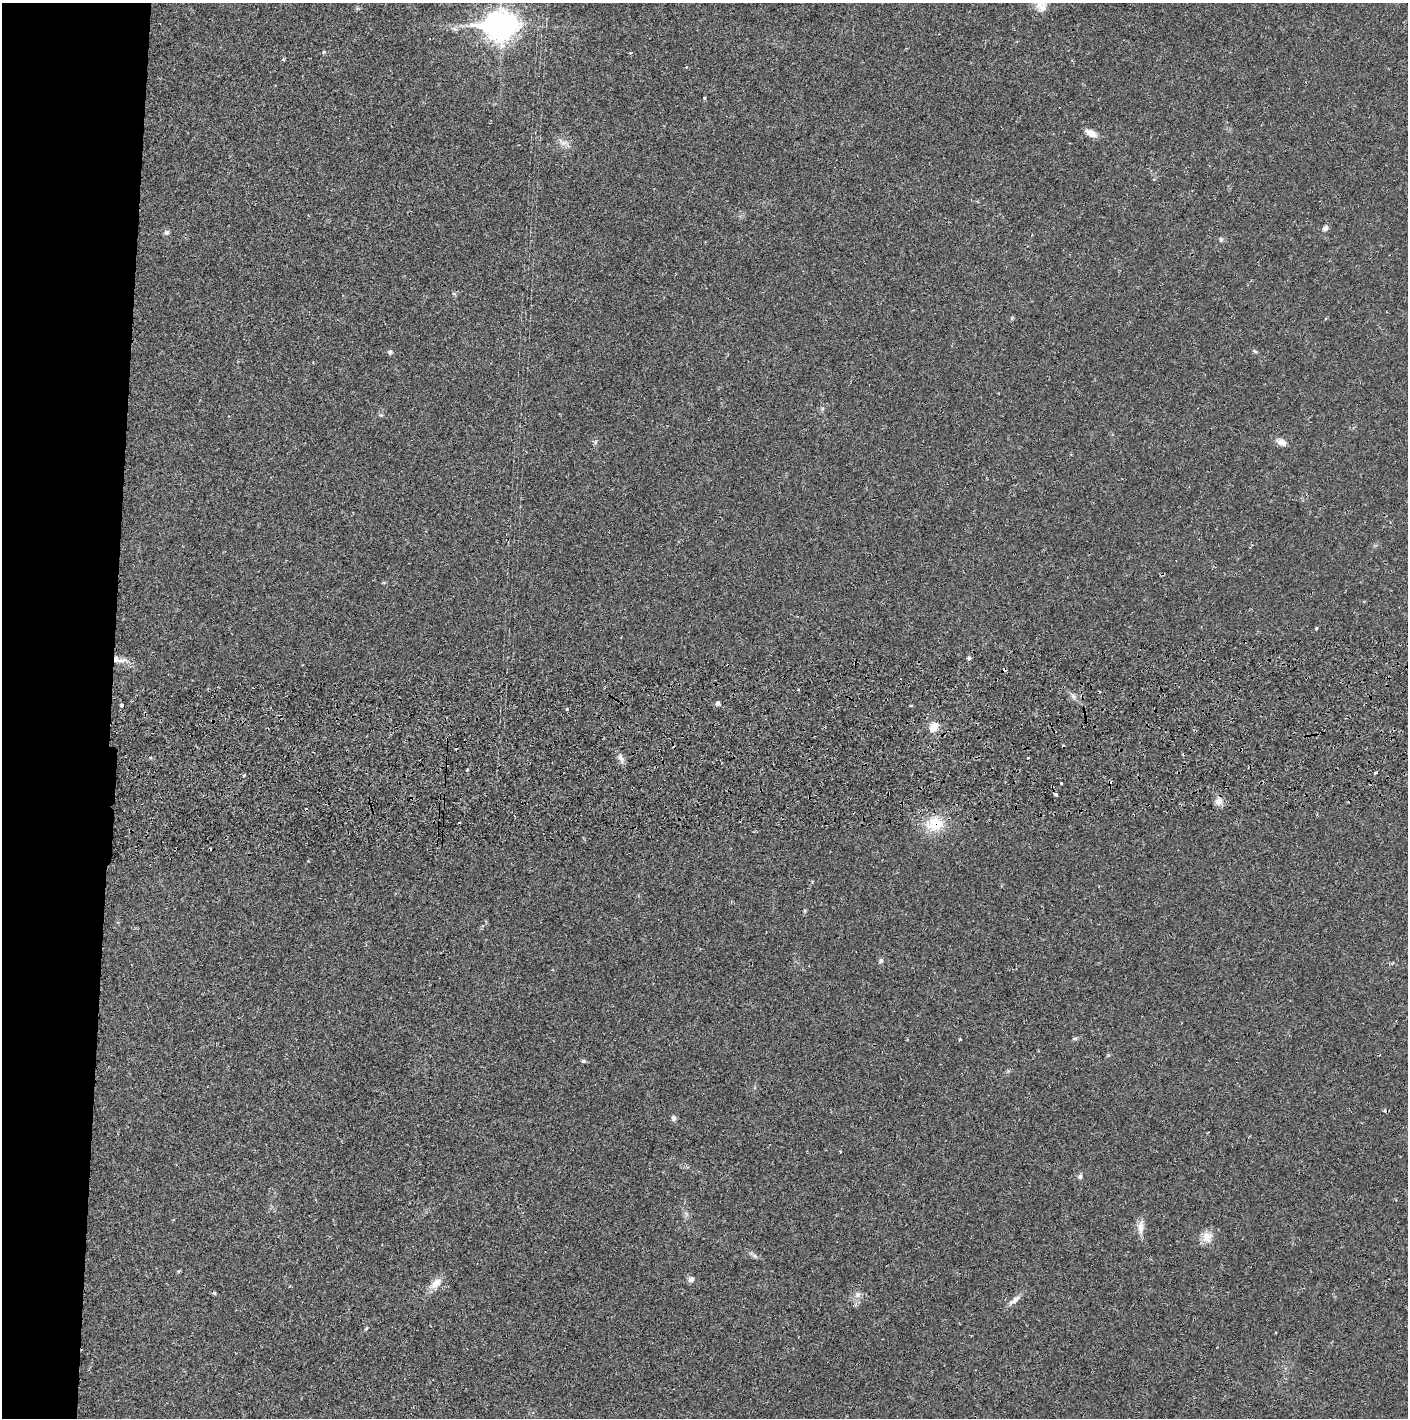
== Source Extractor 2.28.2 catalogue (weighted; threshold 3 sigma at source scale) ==
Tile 4 of 3 x 3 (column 1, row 2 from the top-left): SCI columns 4-1409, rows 1471-2886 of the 4229 x 4360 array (HDU 1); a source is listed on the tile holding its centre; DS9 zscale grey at full resolution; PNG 1410 x 1420 px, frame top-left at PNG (2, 3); no overlay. Shown black and unused: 8% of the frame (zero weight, under 2 of 3 exposures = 3% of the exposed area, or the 3 px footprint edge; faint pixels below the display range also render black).
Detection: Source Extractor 2.28.2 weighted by HDU 2 'WHT'; one run over the whole footprint, this tile lists its part. Background 0.0211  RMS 0.0035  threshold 0.0156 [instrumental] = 3 sigma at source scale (4.5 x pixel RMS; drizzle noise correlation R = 1.50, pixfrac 1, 0.05/0.05 arcsec/px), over >= 5 px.
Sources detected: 57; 9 cosmic-ray / hot-pixel residue — not listed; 1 inside a brighter listed object's ellipse — not listed separately; the other 47 listed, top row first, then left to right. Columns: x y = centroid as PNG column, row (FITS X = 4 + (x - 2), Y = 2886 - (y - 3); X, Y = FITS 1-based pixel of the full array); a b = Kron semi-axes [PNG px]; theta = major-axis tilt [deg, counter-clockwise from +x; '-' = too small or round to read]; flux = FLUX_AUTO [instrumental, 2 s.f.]
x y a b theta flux
1041 5 19 12 -71 3.9
500 26 12 10 3 410
455 29 7 4 -18 0.69
283 59 5 4 - 0.37
704 98 3 3 - 0.56
1091 133 13 7 -27 2.7
564 143 11 5 0 1.3
1325 228 8 6 54 1.1
167 232 7 7 - 0.79
1221 240 6 4 -72 0.46
1012 318 6 4 72 0.4
1255 351 7 3 -37 0.46
390 352 5 5 - 0.9
595 442 7 4 71 0.55
1282 442 15 8 -24 2
1316 628 4 3 - 0.38
969 658 3 3 - 2.5
122 660 15 6 8 1.8
1004 670 4 3 - 0.98
1072 695 7 4 -70 0.79
718 704 5 5 - 1
121 705 4 3 - 0.72
566 709 4 3 - 0.37
934 727 13 9 53 3.4
621 758 7 6 - 1.2
467 770 3 3 - 0.37
1375 773 4 3 - 0.58
244 775 4 3 - 0.33
1062 783 3 3 - 1.5
1055 794 4 3 - 2.9
1219 801 10 9 - 2.1
935 824 24 18 18 9.5
881 960 7 5 75 0.69
1074 1038 6 4 1 0.49
960 1039 4 3 - 0.33
583 1061 6 5 - 0.54
673 1118 7 6 - 0.88
840 1152 3 3 - 0.39
1080 1177 7 6 - 0.77
1141 1227 21 7 88 2.6
1207 1237 15 13 83 3.4
755 1256 6 5 - 0.71
691 1279 7 7 - 1.2
436 1283 19 10 45 3.2
858 1295 8 6 -65 1.2
1015 1300 17 7 39 1.9
1275 1333 2 2 - 0.33
Overlapping masked pixels (flux is a lower limit): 2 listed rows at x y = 1004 670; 935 824
Isophote crosses this tile's border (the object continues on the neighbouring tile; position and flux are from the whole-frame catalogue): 1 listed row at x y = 1041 5